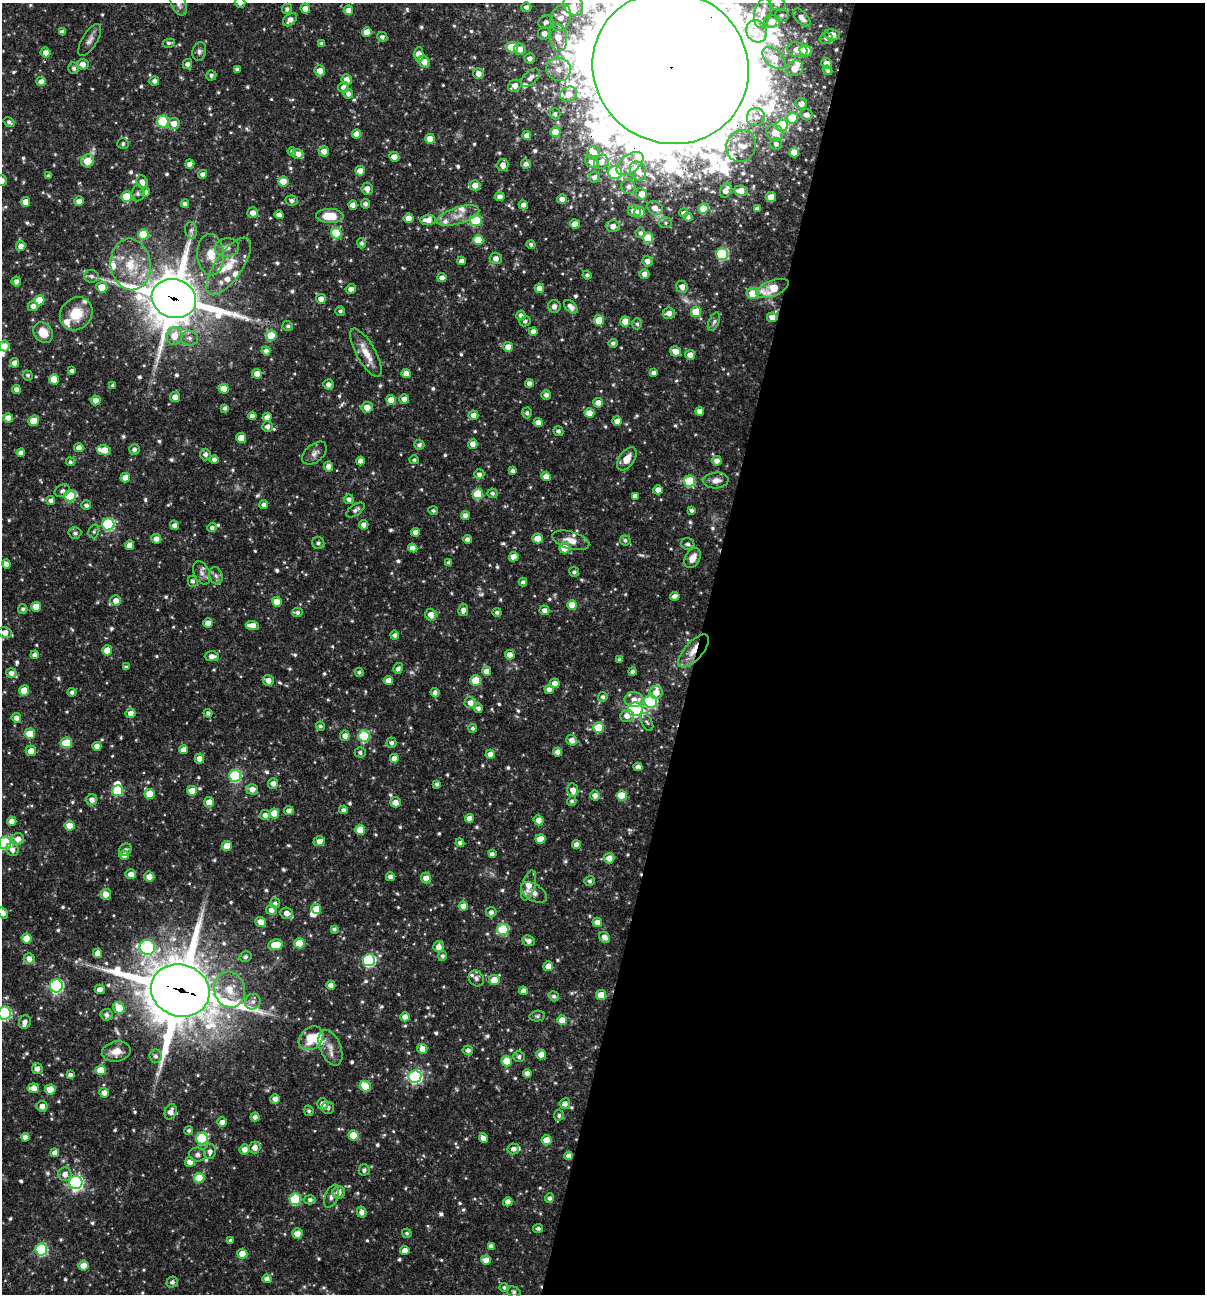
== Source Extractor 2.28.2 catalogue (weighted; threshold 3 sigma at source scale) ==
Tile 12 of 4 x 4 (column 4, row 3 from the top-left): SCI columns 3860-5062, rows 1293-2584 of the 5186 x 5168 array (HDU 1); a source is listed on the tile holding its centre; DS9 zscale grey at full resolution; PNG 1207 x 1296 px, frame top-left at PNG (2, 3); each listed source drawn as its Kron ellipse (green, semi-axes under 4 px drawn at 4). Shown black and unused: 42% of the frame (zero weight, under 3 of 4 exposures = <1% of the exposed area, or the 3 px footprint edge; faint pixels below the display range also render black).
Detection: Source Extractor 2.28.2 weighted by HDU 2 'WHT'; one run over the whole footprint, this tile lists its part. Background 0.0698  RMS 0.0035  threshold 0.0159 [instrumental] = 3 sigma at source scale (4.5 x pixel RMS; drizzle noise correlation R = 1.50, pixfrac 1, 0.05/0.05 arcsec/px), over >= 5 px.
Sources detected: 761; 1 too faint to see at this stretch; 4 inside a brighter object's white glare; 2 cosmic-ray / hot-pixel residue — neither listed nor drawn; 28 inside a brighter listed object's ellipse — not listed separately; of the other 726, all 500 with FLUX_AUTO >= 0.766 (the completeness limit of this list) listed and drawn (226 fainter detections not listed), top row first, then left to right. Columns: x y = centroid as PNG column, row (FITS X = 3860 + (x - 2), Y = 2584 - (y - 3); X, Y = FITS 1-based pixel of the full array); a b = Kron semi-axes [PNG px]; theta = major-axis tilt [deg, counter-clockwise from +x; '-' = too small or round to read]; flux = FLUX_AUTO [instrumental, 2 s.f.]
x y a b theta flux
240 3 5 5 - 1.5
777 3 8 6 -25 1.4
179 4 12 7 -66 1.7
573 5 11 9 -58 4.1
526 7 5 5 - 1.5
287 9 5 5 - 0.94
305 9 5 5 - 2.7
348 10 5 5 - 2.4
763 13 15 8 76 3.2
781 15 7 6 - 1.1
561 18 13 9 69 4.5
802 18 11 6 -47 2.4
290 20 8 5 42 2.1
772 21 8 6 5 3.1
546 22 7 6 - 1.6
756 31 11 10 - 3.6
62 32 4 4 - 1.5
367 32 5 4 - 3.4
544 33 6 6 - 2.6
832 35 8 5 -9 2.9
382 37 5 5 - 1.2
558 37 14 9 -79 5.8
826 38 6 5 - 1.1
90 40 18 7 59 2.1
169 43 6 4 12 0.89
322 43 4 4 - 0.91
512 47 5 5 - 15
520 49 6 6 - 2.6
797 50 10 7 -10 3.6
199 51 9 6 78 1.2
806 51 6 5 - 6.2
46 52 5 5 - 2.8
419 54 7 4 89 3.8
530 58 5 5 - 1.7
774 58 14 8 -40 4.3
424 62 6 5 - 3
827 63 5 5 - 2.3
82 64 6 5 - 2.5
187 64 5 5 - 1.4
74 68 6 5 - 1.1
670 68 79 75 -29 16000
795 68 9 7 32 4
237 69 4 3 - 0.79
558 69 12 11 - 4.7
827 70 5 4 - 0.96
320 71 5 5 - 3.1
478 74 5 5 - 2.5
211 75 5 5 - 0.98
530 78 11 6 43 2.1
347 80 5 5 - 2.6
41 81 5 5 - 1.7
154 81 5 4 - 1.4
515 86 7 5 32 2.7
344 87 5 5 - 1.8
348 94 5 5 - 1.6
568 94 8 7 - 3.4
801 104 6 5 - 2.4
555 114 6 5 - 0.93
806 115 6 5 - 1.7
756 117 9 9 - 2.3
792 118 5 5 - 11
163 121 6 5 - 20
9 122 6 4 -35 1
174 123 6 5 - 3.8
782 126 6 6 - 29
555 132 5 5 - 5.2
775 133 9 7 -36 4.4
356 134 4 4 - 2.7
527 135 4 4 - 2.4
430 139 5 5 - 5.9
123 144 5 5 - 1
776 144 6 5 - 1.4
741 146 16 14 67 7
292 151 4 4 - 0.98
324 151 5 5 - 2.4
794 152 5 5 - 4.4
594 153 6 6 - 3.5
298 154 5 5 - 2.5
394 157 5 5 - 2.7
88 161 6 6 - 5.3
592 162 7 6 - 2.9
601 162 7 7 - 2.8
630 163 15 8 37 3.9
190 164 4 4 - 2.3
526 164 5 4 - 1.6
503 165 6 5 - 2.5
360 171 5 4 - 4.2
638 171 10 7 -61 4.4
615 172 7 6 - 37
203 174 4 4 - 1.5
49 176 4 3 - 0.79
594 177 5 5 - 1.5
2 181 5 5 - 2.4
142 182 7 5 -68 2.1
283 182 5 5 - 6.7
475 185 5 5 - 3.2
628 187 7 7 - 1.5
367 189 6 5 - 2.5
726 190 7 5 62 2.6
741 191 7 5 -8 3.7
145 192 5 4 - 1.7
138 193 8 6 84 1.1
642 194 6 5 - 3.5
127 197 5 5 - 11
500 197 5 4 - 2.1
771 197 5 5 - 3.4
562 199 5 4 - 2.4
292 200 6 5 - 1.3
79 201 5 5 - 2.3
25 202 5 5 - 4.2
185 204 4 4 - 1.4
365 204 4 4 - 1.3
353 205 4 4 - 2.8
523 205 4 4 - 2
655 208 8 6 -29 3
757 208 4 3 - 0.97
703 209 5 5 - 5.7
634 211 6 6 - 3.2
640 212 5 5 - 3.7
253 213 5 5 - 2.4
683 213 4 4 - 1.2
279 215 4 4 - 2.2
330 216 14 7 -1 8.3
458 216 22 8 18 4.5
688 217 4 4 - 0.94
408 218 5 4 - 3.5
428 220 7 5 3 3.1
476 221 6 5 - 19
666 223 6 5 - 0.83
575 224 5 4 - 3.3
613 226 7 6 - 2.4
191 230 8 6 -77 1.1
336 233 5 5 - 12
640 233 5 5 - 1.2
143 234 5 5 - 15
648 238 5 5 - 13
478 240 5 5 - 6
361 243 5 4 - 0.99
531 244 4 4 - 0.91
21 246 5 4 - 2.4
227 247 12 9 3 2.3
722 254 6 6 - 34
211 255 21 13 -86 6.8
496 258 6 5 - 2.3
462 261 4 4 - 1.8
647 261 5 5 - 2
131 264 26 20 -83 13
229 266 34 13 55 9.7
644 274 5 5 - 2.2
587 275 4 4 - 0.89
91 276 7 6 - 1.2
442 278 4 4 - 2.2
16 281 5 4 - 1.6
102 287 5 5 - 6.1
682 287 6 5 - 2.4
539 288 5 4 - 2.3
772 288 17 8 22 10
351 289 5 4 - 1.8
753 293 6 5 - 7.4
174 299 22 19 -18 1800
321 299 5 5 - 2.5
39 300 5 5 - 7.6
33 306 5 5 - 2.1
554 306 6 6 - 1.6
571 307 8 5 -44 2.1
340 311 5 5 - 0.84
696 312 5 5 - 10
669 313 6 5 - 2.5
76 314 17 15 47 8.8
521 315 5 4 - 1.5
772 317 5 5 - 2.7
599 320 5 5 - 9.4
525 321 6 5 - 0.85
625 321 5 5 - 4.4
714 322 10 5 65 1
637 324 5 4 - 0.77
288 326 5 5 - 0.91
533 331 4 4 - 2.2
43 332 11 9 -49 5.8
174 336 9 8 - 4.9
271 336 5 5 - 9.7
189 338 8 7 - 1.6
613 343 5 4 - 0.96
4 346 5 5 - 3.2
508 347 5 5 - 2.9
266 351 4 4 - 1.5
676 351 5 4 - 3.3
366 353 27 9 -61 5.6
690 355 5 5 - 2.8
15 363 5 4 - 3
72 371 4 3 - 1.2
406 373 4 4 - 3.1
653 373 4 4 - 1.4
257 374 5 5 - 4.1
28 375 5 5 - 0.79
54 379 5 5 - 6.4
529 383 4 4 - 1.8
328 384 5 5 - 1.6
113 385 3 3 - 0.84
16 389 4 4 - 1.8
224 389 5 5 - 5
546 395 5 5 - 1.5
175 397 5 5 - 2.8
404 399 5 4 - 2.2
96 400 5 5 - 2.6
391 400 5 5 - 4.8
598 403 5 4 - 2.8
367 407 5 5 - 4.2
225 408 4 4 - 1.1
700 411 4 4 - 2.8
527 413 5 5 - 0.95
589 413 5 4 - 4.4
473 415 5 5 - 2.3
252 416 4 4 - 2.1
267 417 4 4 - 2.4
8 418 5 5 - 2.4
34 421 5 5 - 6.7
617 421 5 4 - 3
538 422 4 4 - 3
267 427 5 5 - 1.5
558 431 5 4 - 1.1
241 438 5 5 - 6.4
473 444 5 4 - 2.4
419 445 5 5 - 1.1
79 448 4 4 - 2.3
134 449 5 5 - 1.2
104 450 7 5 -11 8.3
21 453 4 4 - 2.2
314 453 14 8 41 2
205 454 6 5 - 1.3
214 459 4 4 - 1.3
627 459 13 7 54 3.9
414 460 4 4 - 0.83
360 461 4 4 - 2.2
717 461 5 5 - 2.4
70 462 4 4 - 0.82
328 466 5 4 - 2.1
513 471 4 4 - 1.2
479 474 5 5 - 1.3
546 476 5 4 - 3.1
125 478 5 4 - 3
716 480 13 8 5 2.7
689 481 5 5 - 22
658 490 4 4 - 2.6
62 491 8 6 26 1.1
492 493 5 5 - 0.91
478 494 5 5 - 14
70 496 6 5 - 17
635 496 4 4 - 1.7
349 499 5 4 - 1.4
51 501 4 4 - 1.4
86 505 5 4 - 1.1
264 505 4 4 - 1.4
355 510 10 5 34 1.3
433 510 5 4 - 0.82
691 510 4 4 - 0.96
465 516 4 4 - 2.3
108 524 6 6 - 37
174 525 4 4 - 1.7
364 525 5 4 - 1.9
212 528 5 4 - 1.1
94 531 7 5 75 0.82
415 532 4 4 - 2.2
75 533 6 6 - 1.1
537 538 5 5 - 5.8
156 539 5 5 - 2.4
467 539 4 4 - 1.6
571 540 19 8 -16 4.1
625 540 5 5 - 0.83
318 543 6 6 - 1.1
688 544 7 5 -25 1.1
130 545 5 4 - 2.9
413 548 5 4 - 2.4
564 548 5 5 - 6.6
514 557 5 4 - 3.6
693 558 11 7 60 3.1
449 563 4 4 - 1.6
6 564 4 4 - 2
574 572 5 4 - 1
202 573 12 7 -66 2
216 576 9 6 -72 1.3
193 581 5 5 - 1
523 582 4 4 - 1
675 596 5 4 - 2
116 601 5 5 - 2.6
277 602 5 5 - 6.6
572 605 5 5 - 5.8
36 607 5 5 - 4.6
23 609 5 4 - 0.92
463 610 6 5 - 1.8
544 610 5 5 - 1.8
298 612 5 5 - 1
497 612 4 4 - 0.94
431 615 6 5 - 3
208 623 5 4 - 2.4
252 625 6 4 -4 3.9
5 633 7 5 -9 2.8
395 635 4 4 - 1.2
107 650 5 5 - 4.7
694 651 20 9 48 5.6
35 655 4 4 - 1.8
510 655 5 4 - 2.5
212 656 7 5 0 2
619 660 4 4 - 0.89
126 667 4 3 - 0.79
398 668 5 4 - 1.2
487 671 4 4 - 2.8
359 672 4 4 - 0.8
632 672 4 3 - 1.4
11 673 5 5 - 1.9
268 680 5 5 - 2.7
388 681 4 4 - 3
476 681 5 5 - 9.4
555 683 5 5 - 2.4
549 689 4 4 - 2.1
24 690 5 5 - 6.6
72 692 4 4 - 1.1
656 692 6 6 - 3.2
435 693 5 4 - 1.3
603 697 5 4 - 1
634 699 9 7 1 2.9
650 701 6 6 - 33
470 702 6 5 - 2.5
478 708 5 4 - 1.5
635 709 7 6 - 62
130 713 5 5 - 2.3
208 713 4 4 - 1
627 716 7 6 - 2.7
16 718 5 4 - 2.2
647 722 10 5 -62 0.87
320 726 4 4 - 0.85
473 728 4 4 - 0.86
599 728 5 5 - 11
30 734 5 5 - 8.5
345 736 5 5 - 2
364 736 6 5 - 21
572 740 5 5 - 2.4
66 743 6 5 - 11
391 743 5 5 - 1.1
97 746 4 4 - 2
184 750 4 4 - 2.9
31 751 5 5 - 3.1
360 752 5 5 - 0.96
558 752 4 4 - 2.3
490 754 4 4 - 2.4
199 758 5 5 - 2.4
394 758 5 5 - 2.5
638 767 4 4 - 2.2
235 776 6 6 - 35
273 783 5 5 - 1.9
437 784 4 3 - 0.96
252 789 5 5 - 2.9
573 790 7 5 -78 2.8
118 791 5 5 - 16
192 791 5 4 - 4.8
150 794 5 5 - 6.9
595 795 5 5 - 2.2
622 796 5 5 - 11
92 800 5 5 - 2.1
572 801 5 4 - 0.93
209 802 5 5 - 3.3
395 802 5 5 - 2.6
343 810 4 4 - 1.1
289 811 4 4 - 1.8
274 813 5 5 - 7.2
265 815 5 5 - 1.7
469 818 4 4 - 2.7
539 820 5 5 - 2.8
12 821 4 4 - 2.5
70 826 5 5 - 6.5
360 830 5 5 - 5.1
18 839 6 6 - 2.5
540 839 5 5 - 5.6
319 841 6 5 - 2.6
5 843 6 6 - 34
460 843 4 4 - 1.3
576 845 4 4 - 2.4
227 846 5 5 - 6.5
12 850 7 6 - 1.7
125 850 7 5 45 1.1
492 854 4 4 - 1.4
124 855 4 4 - 2.2
609 858 5 5 - 3.3
131 874 5 5 - 2.8
149 876 5 5 - 2.9
390 877 4 4 - 1.6
426 878 5 5 - 2.7
590 881 5 5 - 0.87
528 885 15 6 73 4.5
534 893 14 8 -32 2
106 894 5 5 - 2.9
275 903 5 5 - 1.1
463 906 4 4 - 3.5
316 909 5 5 - 6.6
271 910 5 5 - 2.3
491 912 5 5 - 1.4
3 913 6 4 -59 2.2
287 913 6 5 - 2.6
261 922 5 5 - 3.3
597 922 5 4 - 2.6
334 929 4 4 - 0.93
503 929 5 5 - 19
605 937 6 5 - 2.2
27 938 5 5 - 6.4
529 941 6 5 - 1.9
299 943 5 5 - 9.6
275 945 7 5 9 7.7
147 947 8 7 - 41
439 947 5 5 - 2.6
98 953 5 4 - 3.4
442 956 5 4 - 0.92
245 957 6 5 - 1.1
29 959 5 5 - 2.4
369 960 6 6 - 48
548 966 5 5 - 3.5
476 978 8 7 - 1.2
494 980 5 5 - 5.7
331 985 4 4 - 2.2
56 986 6 6 - 54
100 989 5 4 - 2.3
180 990 30 26 -19 2600
230 990 18 15 -75 7.8
523 991 4 4 - 2.2
601 995 5 5 - 7.1
554 996 5 5 - 1
253 1002 8 7 - 1.6
119 1008 6 5 - 8
4 1013 6 6 - 38
106 1015 6 6 - 1.5
537 1016 8 5 10 0.79
405 1017 5 4 - 2.3
562 1020 5 5 - 5.9
25 1022 7 6 - 1.9
311 1038 14 10 43 8.4
331 1048 19 10 -67 3.4
422 1049 5 5 - 2.5
468 1050 5 4 - 1.3
116 1051 14 10 10 4.3
541 1054 5 4 - 3.3
156 1056 7 6 - 1.2
519 1057 6 5 - 1
507 1061 5 5 - 8.7
37 1069 5 5 - 2.3
101 1070 5 5 - 7.4
527 1073 4 4 - 2.2
70 1075 4 4 - 1.3
415 1076 6 6 - 62
365 1086 6 5 - 10
33 1088 6 5 - 3.8
50 1089 5 5 - 7.7
104 1093 5 5 - 2.2
275 1099 5 4 - 2.7
323 1104 5 5 - 2.4
565 1104 5 5 - 2
42 1106 5 5 - 2.3
328 1108 6 6 - 1.4
309 1111 5 4 - 0.81
171 1112 8 6 70 2.4
559 1115 5 5 - 0.83
255 1117 4 4 - 1.5
222 1122 5 4 - 2.2
189 1130 4 4 - 0.78
354 1135 5 5 - 11
25 1137 4 4 - 2.2
202 1138 6 5 - 28
483 1138 5 4 - 2.3
546 1140 5 5 - 5.3
255 1147 6 6 - 2.5
244 1149 5 5 - 2.5
513 1149 6 5 - 1.6
210 1152 7 6 - 1.7
55 1153 4 4 - 2.5
197 1155 8 7 - 1.4
569 1156 4 4 - 1.9
190 1162 5 4 - 3.1
364 1170 5 5 - 1.1
65 1174 7 6 - 2.7
199 1178 5 5 - 11
76 1182 6 6 - 84
339 1193 6 6 - 2.4
332 1196 12 6 66 1.8
549 1198 4 4 - 1.2
295 1199 5 5 - 24
310 1200 5 4 - 1.1
508 1202 4 4 - 2.2
362 1212 5 4 - 1.7
538 1228 5 4 - 0.9
407 1233 5 4 - 0.77
297 1234 5 5 - 3.6
230 1241 4 4 - 0.9
491 1246 4 4 - 1.4
41 1249 6 6 - 39
405 1251 4 4 - 2.8
242 1254 5 5 - 6.5
486 1260 5 4 - 3.1
83 1265 5 5 - 3.9
267 1279 4 4 - 1.9
172 1282 6 5 - 1.1
504 1287 4 4 - 0.77
514 1292 7 5 -15 0.77
Overlapping masked pixels (flux is a lower limit): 7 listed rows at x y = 670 68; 174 299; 271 336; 627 459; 716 480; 694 651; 180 990
Isophote crosses this tile's border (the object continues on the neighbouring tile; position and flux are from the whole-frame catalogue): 12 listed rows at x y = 240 3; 777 3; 179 4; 573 5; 305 9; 670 68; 2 181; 4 346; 5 633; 5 843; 3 913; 4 1013